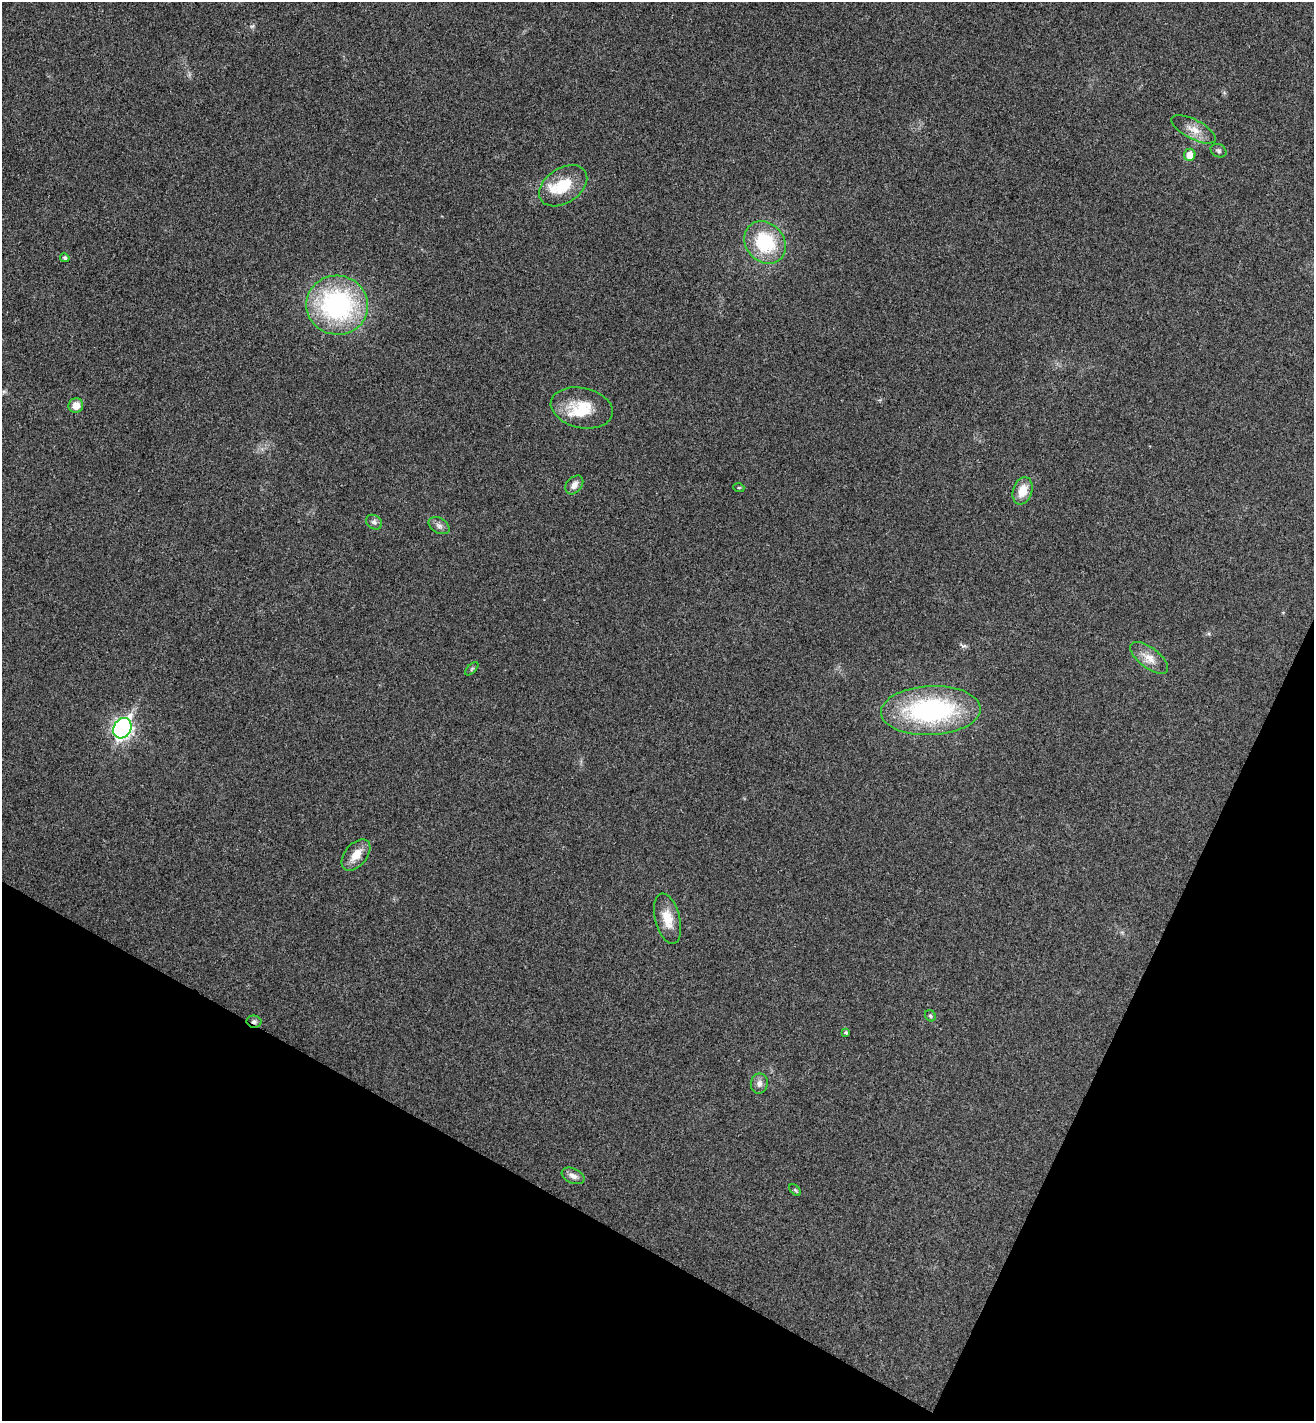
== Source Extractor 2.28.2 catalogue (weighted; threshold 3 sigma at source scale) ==
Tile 15 of 4 x 4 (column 3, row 4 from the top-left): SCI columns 2820-4131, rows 35-1453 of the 5774 x 5741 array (HDU 1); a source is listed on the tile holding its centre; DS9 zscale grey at full resolution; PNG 1316 x 1423 px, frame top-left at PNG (2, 2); each listed source drawn as its Kron ellipse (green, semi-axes under 4 px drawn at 4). Shown black and unused: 22% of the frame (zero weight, under 3 of 4 exposures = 6% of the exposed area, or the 3 px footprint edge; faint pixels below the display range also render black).
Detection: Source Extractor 2.28.2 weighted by HDU 2 'WHT'; one run over the whole footprint, this tile lists its part. Background 0.0453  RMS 0.007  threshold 0.0314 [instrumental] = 3 sigma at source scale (4.5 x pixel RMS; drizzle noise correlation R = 1.50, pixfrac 1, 0.05/0.05 arcsec/px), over >= 5 px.
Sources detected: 27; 1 inside a brighter object's white glare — neither listed nor drawn; the other 26 listed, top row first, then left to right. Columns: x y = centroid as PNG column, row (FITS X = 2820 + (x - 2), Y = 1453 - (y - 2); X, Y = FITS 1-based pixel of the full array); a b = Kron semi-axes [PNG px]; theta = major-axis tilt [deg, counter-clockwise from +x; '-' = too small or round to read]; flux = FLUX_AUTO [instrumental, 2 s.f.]
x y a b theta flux
1194 129 24 9 -27 8
1218 151 8 6 -27 1.6
1190 155 6 5 - 7
563 186 26 17 34 22
765 242 23 19 -49 39
65 258 5 4 - 1.8
337 305 31 29 -9 110
76 405 7 7 - 7.1
582 408 31 20 -12 22
574 485 10 7 49 4
739 488 5 3 - 0.62
1022 491 14 9 73 10
374 522 8 6 -35 2.1
439 526 11 7 -31 2.8
1149 658 22 10 -37 8.3
472 669 8 3 45 0.92
931 710 50 24 3 110
122 728 11 8 61 210
356 855 18 11 50 9.4
668 919 26 12 -75 12
930 1016 6 5 - 1.2
254 1021 7 6 - 2.1
846 1032 4 3 - 0.98
759 1084 10 8 81 3.3
573 1176 12 7 -23 3.7
795 1190 7 4 -45 1
Overlapping masked pixels (flux is a lower limit): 1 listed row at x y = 254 1021